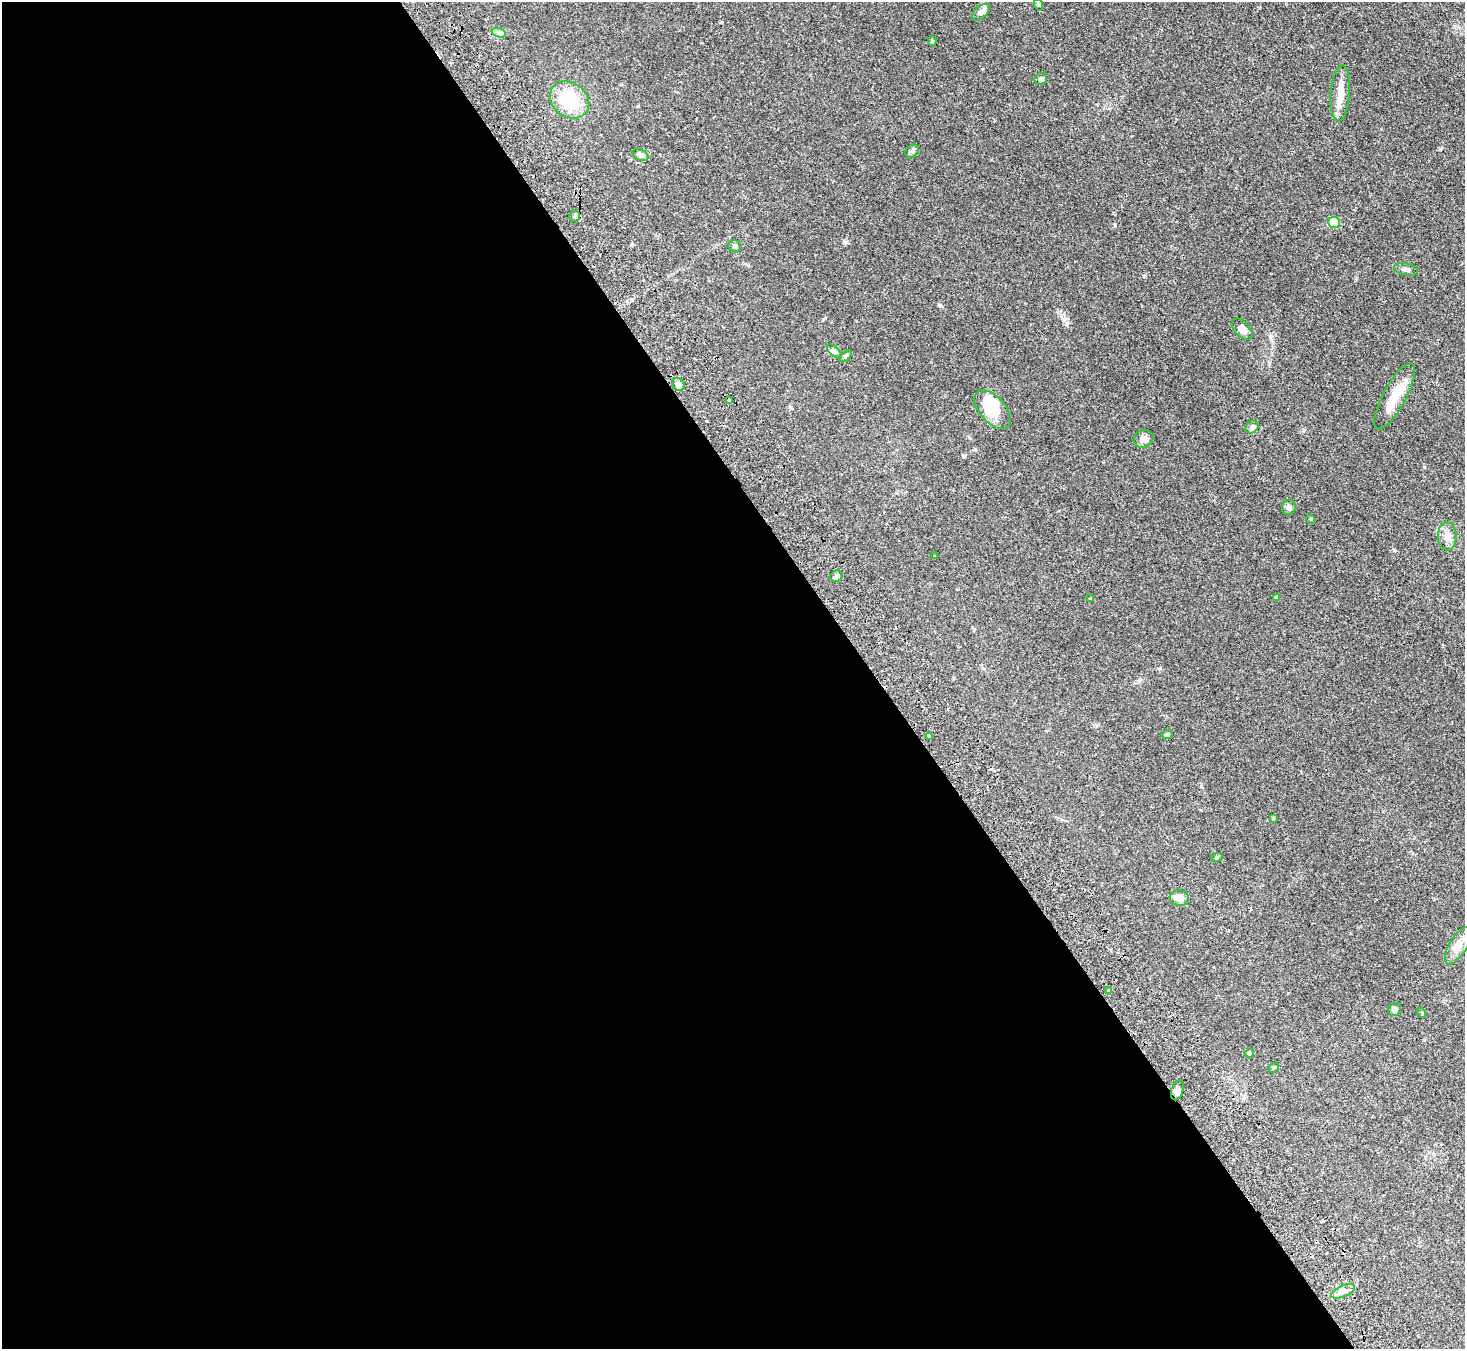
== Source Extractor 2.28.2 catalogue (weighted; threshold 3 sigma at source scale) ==
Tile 9 of 4 x 4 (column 1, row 3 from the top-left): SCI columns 51-1513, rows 1678-3024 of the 5952 x 5912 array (HDU 1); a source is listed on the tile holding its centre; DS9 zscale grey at full resolution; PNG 1467 x 1351 px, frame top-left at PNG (2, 2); each listed source drawn as its Kron ellipse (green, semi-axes under 4 px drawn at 4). Shown black and unused: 60% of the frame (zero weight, under 2 of 3 exposures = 3% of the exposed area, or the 3 px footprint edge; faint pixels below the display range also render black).
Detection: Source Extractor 2.28.2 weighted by HDU 2 'WHT'; one run over the whole footprint, this tile lists its part. Background 0.0677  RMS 0.0052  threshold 0.0234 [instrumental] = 3 sigma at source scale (4.5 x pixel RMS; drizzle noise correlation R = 1.50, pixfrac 1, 0.05/0.05 arcsec/px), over >= 5 px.
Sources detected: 45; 1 inside a brighter object's white glare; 2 cosmic-ray / hot-pixel residue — neither listed nor drawn; the other 42 listed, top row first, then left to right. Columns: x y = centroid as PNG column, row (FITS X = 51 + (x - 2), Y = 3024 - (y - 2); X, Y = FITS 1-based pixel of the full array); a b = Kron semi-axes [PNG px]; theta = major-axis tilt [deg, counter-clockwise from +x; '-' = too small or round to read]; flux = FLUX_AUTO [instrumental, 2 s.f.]
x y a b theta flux
1039 5 6 3 -71 0.55
981 12 10 6 42 1.9
499 33 7 4 -19 1.3
932 41 5 4 - 0.73
1041 79 6 6 - 1.3
1340 93 28 9 86 7.1
570 100 21 17 -37 21
912 151 7 6 - 1
640 155 8 5 -27 1.1
575 216 5 5 - 0.84
1334 222 6 5 - 10
735 246 6 5 - 0.95
1406 269 12 6 -10 1.7
1242 329 13 7 -48 3.4
834 351 9 4 -44 1.1
846 356 7 4 45 0.78
678 384 7 5 -42 2.6
1394 396 37 11 61 11
729 401 4 3 - 3.8
993 410 23 13 -49 17
1252 427 7 6 - 1.2
1144 439 10 9 - 2.5
1289 507 8 7 - 1.1
1311 519 5 3 - 0.43
1447 536 14 9 89 3.5
934 556 3 2 - 0.3
836 576 6 5 - 1.1
1090 598 3 2 - 0.65
1277 598 4 4 - 0.94
1167 735 6 4 0 0.65
929 736 4 3 - 1.6
1273 818 3 3 - 0.47
1217 857 6 4 19 0.55
1179 898 10 8 -8 3.8
1458 946 21 9 59 4.9
1108 990 3 3 - 1.2
1394 1010 7 6 - 1.9
1422 1013 5 3 - 0.4
1250 1053 4 4 - 0.84
1274 1068 5 3 - 0.56
1177 1090 10 6 73 1.6
1343 1291 13 5 23 2.2
Unlisted compact peaks at least as high as the median listed source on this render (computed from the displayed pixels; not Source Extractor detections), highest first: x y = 1440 149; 1067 325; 939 305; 1394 550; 846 242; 964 456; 1144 276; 1160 668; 825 318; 632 244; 721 22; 638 106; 1269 363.